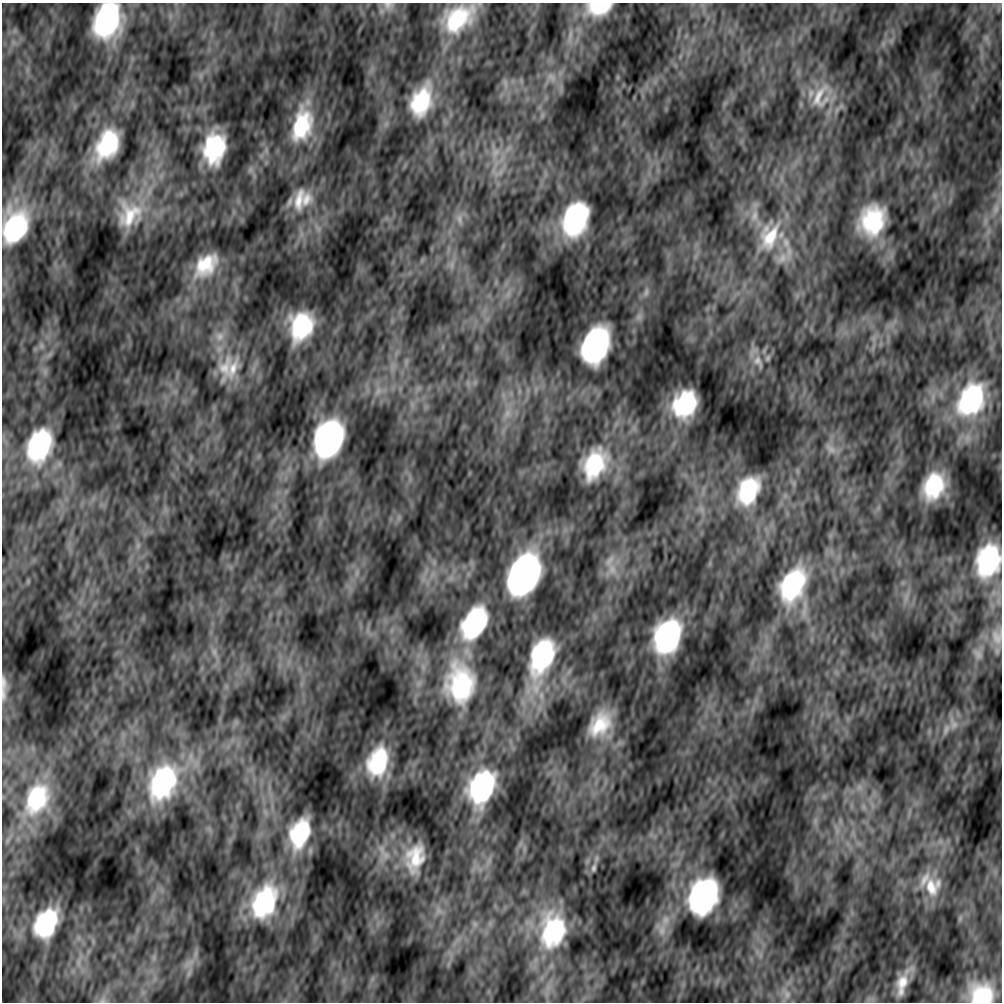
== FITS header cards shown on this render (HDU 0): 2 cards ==
NAXIS1  =                 1000
NAXIS2  =                 1000

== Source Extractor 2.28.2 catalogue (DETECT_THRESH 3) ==
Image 1000 x 1000 px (HDU 0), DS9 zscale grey, 1 PNG px = 1 image px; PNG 1004 x 1004 px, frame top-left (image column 1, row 1000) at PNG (2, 3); no overlay
Background -1.01e-09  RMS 1.3e-08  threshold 3.81e-08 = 3 sigma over >= 5 px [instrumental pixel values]
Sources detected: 88; all 88 listed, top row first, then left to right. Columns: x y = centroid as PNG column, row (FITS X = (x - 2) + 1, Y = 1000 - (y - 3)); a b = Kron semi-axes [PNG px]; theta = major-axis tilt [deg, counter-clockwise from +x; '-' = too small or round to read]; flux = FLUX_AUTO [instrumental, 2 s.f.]
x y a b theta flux
388 5 17 13 -1 8.6e-06
599 8 29 16 9 3.9e-05
458 18 36 23 35 7.7e-05
107 20 29 20 72 1.5e-04
570 35 20 5 79 6.9e-06
891 41 7 5 45 2.6e-06
551 77 17 10 -45 1.1e-05
820 97 44 26 68 3.7e-05
421 101 34 20 69 6.3e-05
302 125 45 25 76 7.5e-05
107 144 33 21 63 7.5e-05
214 148 26 18 80 8.0e-05
495 152 15 9 74 1.0e-05
299 199 38 14 80 2.6e-05
306 199 25 17 67 2.2e-05
289 202 17 7 67 5.4e-06
996 209 14 8 73 6.7e-06
129 214 38 32 63 4.9e-05
754 216 19 10 76 1.1e-05
459 219 13 6 -82 4.6e-06
575 219 31 21 69 1.4e-04
872 221 28 23 71 7.4e-05
15 227 35 24 71 1.0e-04
769 237 41 26 70 5.2e-05
786 243 16 11 -73 1.2e-05
782 258 19 12 46 1.1e-05
206 265 26 16 46 3.9e-05
646 292 15 7 75 5.7e-06
301 326 25 19 73 7.2e-05
220 336 14 14 - 1.2e-05
874 338 8 4 72 2.8e-06
595 345 30 20 68 2.1e-04
41 346 9 4 -82 2.5e-06
768 358 9 6 71 2.7e-06
758 361 23 12 -61 1.3e-05
225 368 46 19 76 3.3e-05
233 369 37 13 68 2.1e-05
971 400 37 26 62 1.1e-04
685 404 24 19 59 7.6e-05
507 413 12 9 74 8.1e-06
328 439 29 20 69 2.4e-04
39 445 35 23 70 1.2e-04
831 449 16 9 -40 6.3e-06
595 464 31 19 66 5.9e-05
934 486 24 17 67 6.3e-05
748 491 24 16 66 6.9e-05
138 545 7 4 72 2.2e-06
988 560 32 22 75 9.9e-05
612 569 19 13 -71 1.7e-05
357 573 10 4 77 2.9e-06
524 575 31 21 66 4.0e-04
793 585 32 19 65 1.1e-04
474 623 35 22 61 1.3e-04
667 636 29 20 69 1.6e-04
997 637 22 15 -78 1.3e-05
214 652 11 7 -81 4.5e-06
978 654 15 10 -60 6.1e-06
542 657 49 24 73 1.3e-04
460 684 51 36 -86 1.2e-04
4 688 46 11 -90 1.9e-05
600 724 26 17 54 4.2e-05
953 724 22 12 -72 1.3e-05
946 729 17 8 69 7.5e-06
378 762 32 20 73 7.6e-05
163 782 46 31 65 1.4e-04
482 787 33 22 67 1.3e-04
859 787 8 6 45 4.2e-06
37 799 39 26 66 7.6e-05
863 807 8 5 -89 2.5e-06
815 821 7 4 72 2.6e-06
300 833 28 16 72 7.0e-05
415 858 24 15 75 3.4e-05
594 868 11 7 75 3.5e-06
925 879 29 11 61 1.5e-05
938 883 16 9 83 8.0e-06
931 887 31 18 -76 2.6e-05
703 896 28 21 68 2.1e-04
264 902 39 25 66 1.1e-04
665 920 16 11 70 1.3e-05
46 923 25 17 62 8.0e-05
475 924 7 6 - 2.8e-06
662 930 18 11 87 1.2e-05
553 931 44 30 84 1.0e-04
189 973 9 4 71 2.7e-06
902 983 32 11 69 2.5e-05
787 994 13 9 -67 6.9e-06
981 994 26 21 -12 5.1e-05
102 1001 8 5 10 2.3e-06
At the frame edge (FLAGS 8, measured only in part): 9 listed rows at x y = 388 5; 599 8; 458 18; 107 20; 15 227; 988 560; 4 688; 981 994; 102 1001